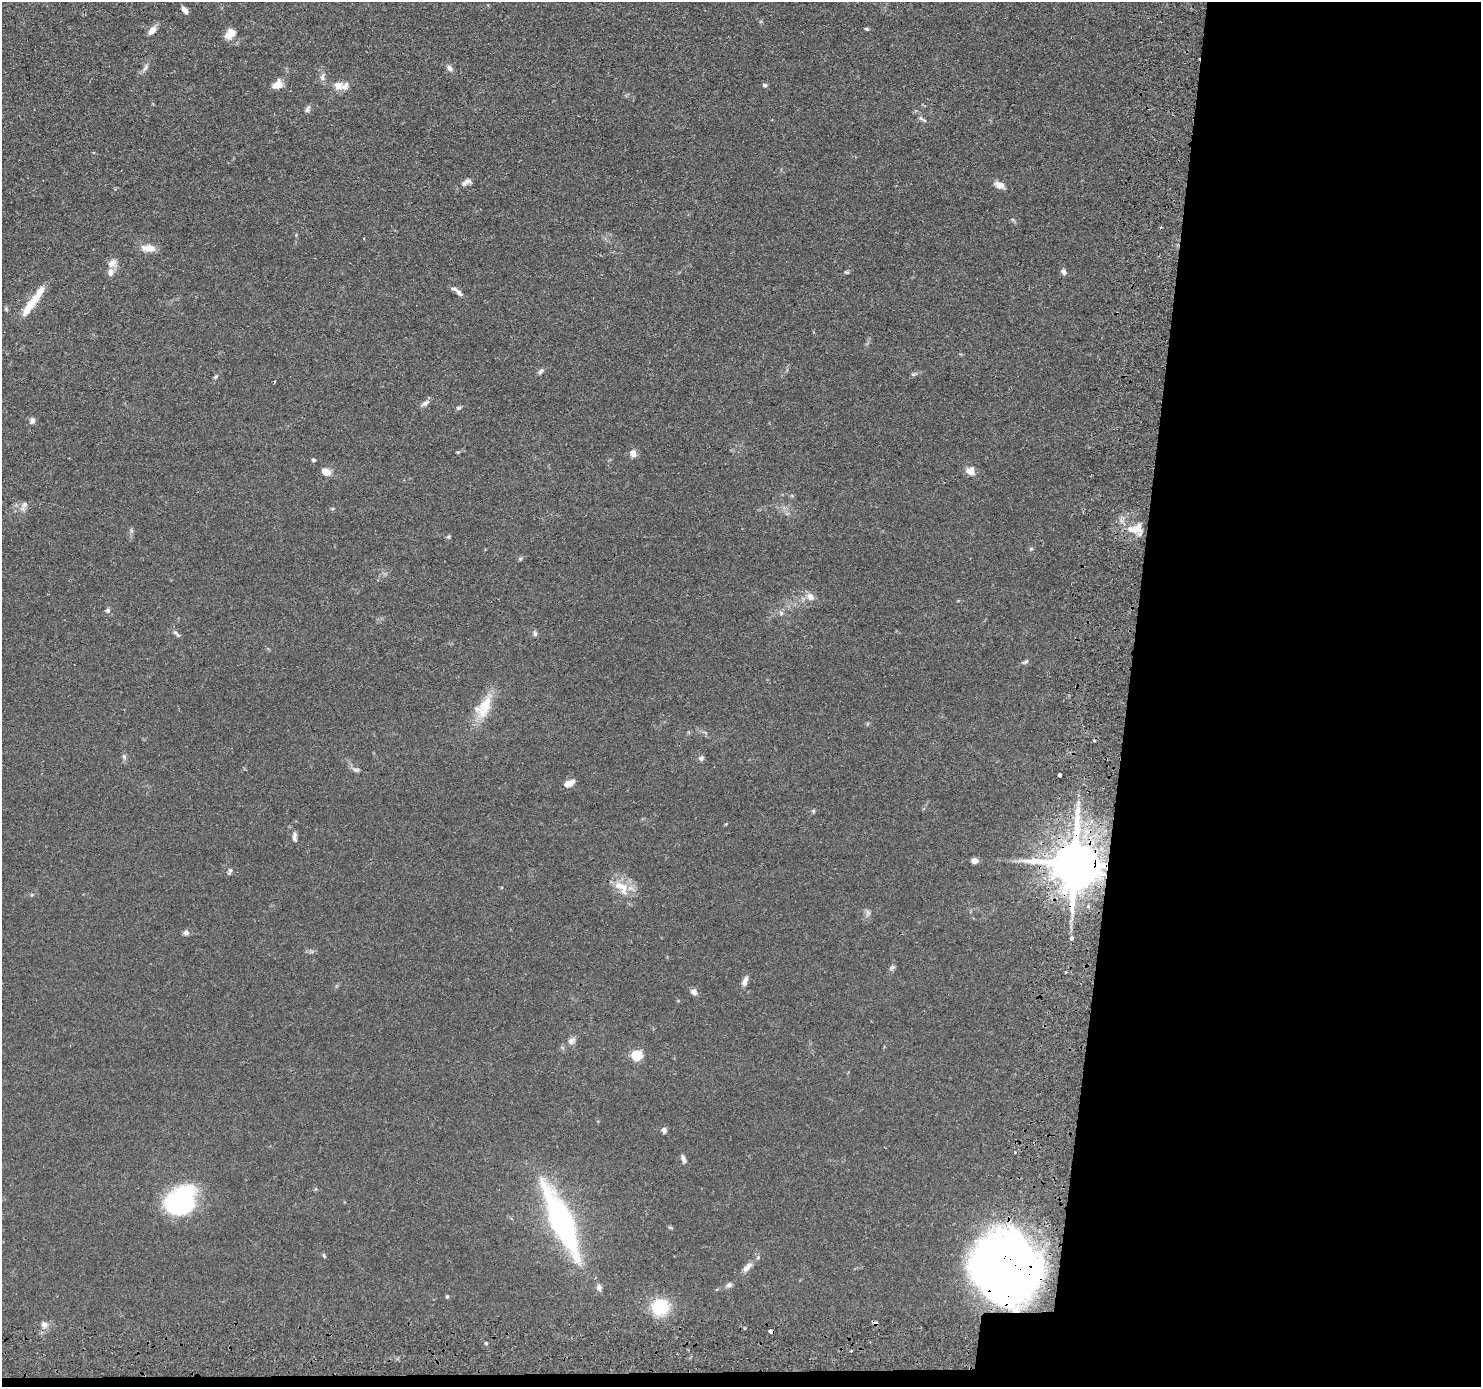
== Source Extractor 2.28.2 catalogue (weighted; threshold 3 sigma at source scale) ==
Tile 9 of 3 x 3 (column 3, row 3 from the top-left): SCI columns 3026-4504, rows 266-1650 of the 4526 x 4586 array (HDU 1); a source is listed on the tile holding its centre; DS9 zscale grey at full resolution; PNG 1483 x 1389 px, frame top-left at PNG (2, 2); no overlay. Shown black and unused: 25% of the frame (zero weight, under 2 of 3 exposures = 5% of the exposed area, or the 3 px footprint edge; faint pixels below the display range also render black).
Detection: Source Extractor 2.28.2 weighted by HDU 2 'WHT'; one run over the whole footprint, this tile lists its part. Background 0.0675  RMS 0.0058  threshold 0.0263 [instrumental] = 3 sigma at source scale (4.5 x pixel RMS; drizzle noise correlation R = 1.50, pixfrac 1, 0.05/0.05 arcsec/px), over >= 5 px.
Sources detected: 94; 3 inside a brighter object's white glare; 3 cosmic-ray / hot-pixel residue — not listed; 6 inside a brighter listed object's ellipse — not listed separately; the other 82 listed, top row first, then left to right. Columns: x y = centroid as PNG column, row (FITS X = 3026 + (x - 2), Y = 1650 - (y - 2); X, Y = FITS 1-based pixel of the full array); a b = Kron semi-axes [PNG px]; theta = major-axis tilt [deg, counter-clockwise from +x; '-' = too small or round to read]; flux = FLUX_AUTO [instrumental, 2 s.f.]
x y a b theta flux
185 10 9 5 -50 2.6
867 29 6 4 -15 0.81
152 31 12 7 48 4.4
230 34 13 9 49 6.6
146 67 11 5 57 1.9
450 68 9 6 -50 2
322 77 11 7 89 2.3
277 85 12 9 31 5.5
765 85 6 5 - 1.1
338 86 15 12 -10 5.1
307 109 9 6 62 1.6
921 118 9 5 -22 1.4
467 182 15 7 33 2.9
999 185 12 7 -26 4
364 238 3 2 - 0.44
149 248 18 9 -6 5.9
112 263 13 9 48 4.3
847 272 8 3 -13 0.69
1064 272 8 6 -69 1.8
459 293 13 6 -42 2.1
37 296 31 8 58 12
6 309 6 4 -49 0.79
541 371 9 5 45 1.5
913 374 6 4 -1 0.9
215 377 7 4 48 0.95
425 403 13 6 30 2.2
458 408 7 5 15 1.1
32 421 9 7 65 1.8
633 453 5 5 - 6.6
314 460 4 4 - 1.1
970 471 10 8 -23 5.1
326 472 11 8 -27 4.3
24 506 16 7 70 2.7
332 509 5 4 - 0.77
1135 529 25 12 10 11
448 537 6 4 19 0.75
1031 549 5 5 - 0.79
520 559 6 5 - 0.97
810 597 10 8 -61 3.8
108 610 7 7 - 1.5
781 613 7 6 - 1.4
176 633 13 4 -43 1.5
535 634 8 5 -75 1.3
1025 662 9 5 17 1.2
485 709 29 16 59 15
124 756 9 5 -64 1.3
701 758 8 7 - 1.5
356 770 10 5 -13 1.6
1059 775 3 3 - 2.4
569 783 12 7 22 4.4
813 811 5 5 - 0.73
295 837 13 6 -88 2.1
975 861 7 5 -4 3.2
1075 864 14 12 88 3500
230 871 10 4 70 1.2
622 887 26 14 -38 12
1088 906 4 4 - 0.88
186 933 7 7 - 1.9
1072 938 4 3 - 2
892 967 8 4 54 1.2
1066 972 3 3 - 0.69
745 981 13 6 71 2.9
694 992 9 7 -32 2.6
571 1041 10 8 39 2.5
637 1056 5 5 - 44
664 1130 7 6 - 1.7
1015 1152 3 3 - 0.54
683 1159 10 5 -64 2.1
315 1189 5 3 - 0.58
180 1202 28 22 40 86
558 1221 109 18 -66 87
670 1227 6 4 -19 0.71
324 1256 6 4 -46 0.7
747 1267 17 7 49 4
1003 1271 57 51 52 400
729 1285 9 6 33 1.7
447 1296 5 4 - 0.73
660 1307 17 17 - 26
44 1324 9 8 - 2.8
771 1331 5 3 - 5.9
486 1343 4 4 - 0.66
851 1351 3 3 - 0.46
Overlapping masked pixels (flux is a lower limit): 3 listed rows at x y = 1075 864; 1003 1271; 771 1331